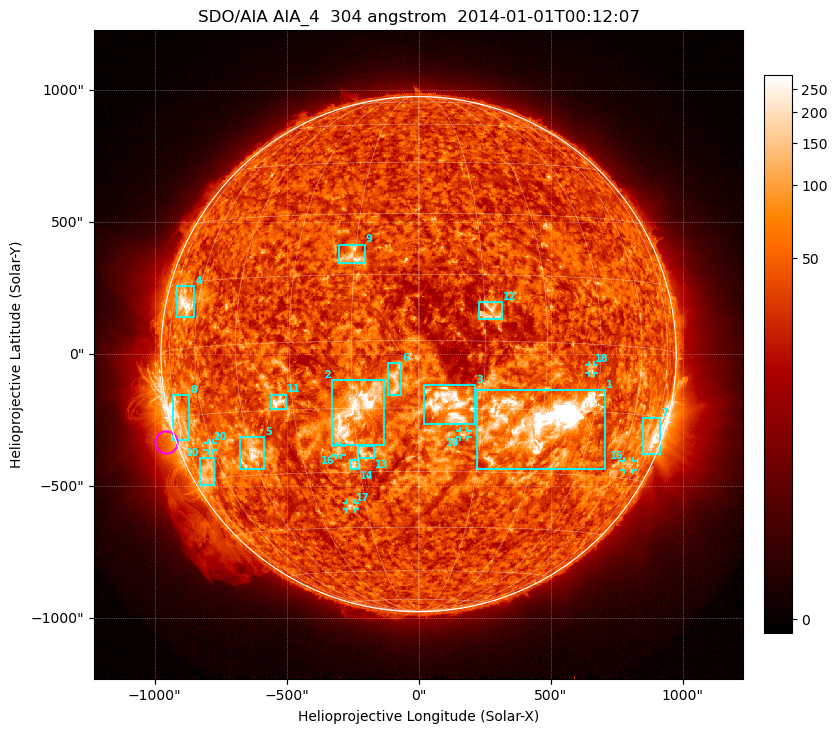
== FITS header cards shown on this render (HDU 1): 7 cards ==
TELESCOP= 'SDO/AIA'
INSTRUME= 'AIA_4'
WAVELNTH=                  304
WAVEUNIT= 'angstrom'
DATE-OBS= '2014-01-01T00:12:07.13'
CTYPE1  = 'HPLN-TAN'
CTYPE2  = 'HPLT-TAN'

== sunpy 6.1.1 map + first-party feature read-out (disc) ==
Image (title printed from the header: SDO/AIA AIA_4  304 angstrom  2014-01-01T00:12:07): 1024 x 1024 px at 2.4 arcsec/px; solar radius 976 arcsec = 407 px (full disc in frame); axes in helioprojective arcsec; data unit not stated in the header (colour bar unlabelled)
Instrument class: DISC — disc imager (sunpy class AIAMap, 304 A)
Bright regions (active regions / flare kernels): reference = the median radial profile (limb darkening/brightening removed); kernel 9 px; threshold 5 sigma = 66.2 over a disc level ~40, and >= 1.15x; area >= 12 px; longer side >= 10 px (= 24 arcsec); searched inside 0.97 R_sun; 27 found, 20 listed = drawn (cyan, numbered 1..; 6 of them under ~33 arcsec drawn as corner ticks so the feature stays visible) (cap 20 boxes per figure: the strongest are kept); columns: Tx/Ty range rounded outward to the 5 arcsec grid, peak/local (2 s.f.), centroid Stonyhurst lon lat
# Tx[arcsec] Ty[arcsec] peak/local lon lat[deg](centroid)
1 220..705 -435..-135 21 +30 -18
2 -330..-130 -345..-95 10 -14 -15
3 20..215 -265..-115 6.4 +7 -14
4 -915..-850 140..260 7.3 -67 +10
5 -680..-585 -435..-315 7.2 -45 -25
6 -120..-65 -155..-30 5 -5 -9
7 850..915 -380..-240 5.7 +73 -20
8 -930..-865 -325..-155 6.8 -73 -15
9 -300..-205 345..415 4.1 -16 +19
10 -830..-775 -500..-390 3.6 -68 -28
11 -560..-500 -210..-150 6.5 -34 -13
12 230..315 135..200 3.5 +16 +6
13 -230..-165 -395..-345 4 -13 -25
14 -265..-225 -440..-400 3.7 -16 -28
15 780..810 -440..-405 3.1 +66 -27
16 -315..-290 -385..-345 2.9 -20 -25
17 -270..-240 -585..-565 3.5 -20 -39
18 645..665 -75..-40 3.3 +42 -6
19 155..185 -315..-290 3.3 +11 -21
20 -800..-780 -365..-335 3.1 -61 -22
Off-limb structures (1.02-1.3 R_sun): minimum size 162 px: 3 found; the strongest spans PA ~65..145 deg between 1.02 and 1.3 R_sun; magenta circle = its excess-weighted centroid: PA ~110 deg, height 1.04 R_sun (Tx ~-960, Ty ~-330 arcsec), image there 3.8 x the reference